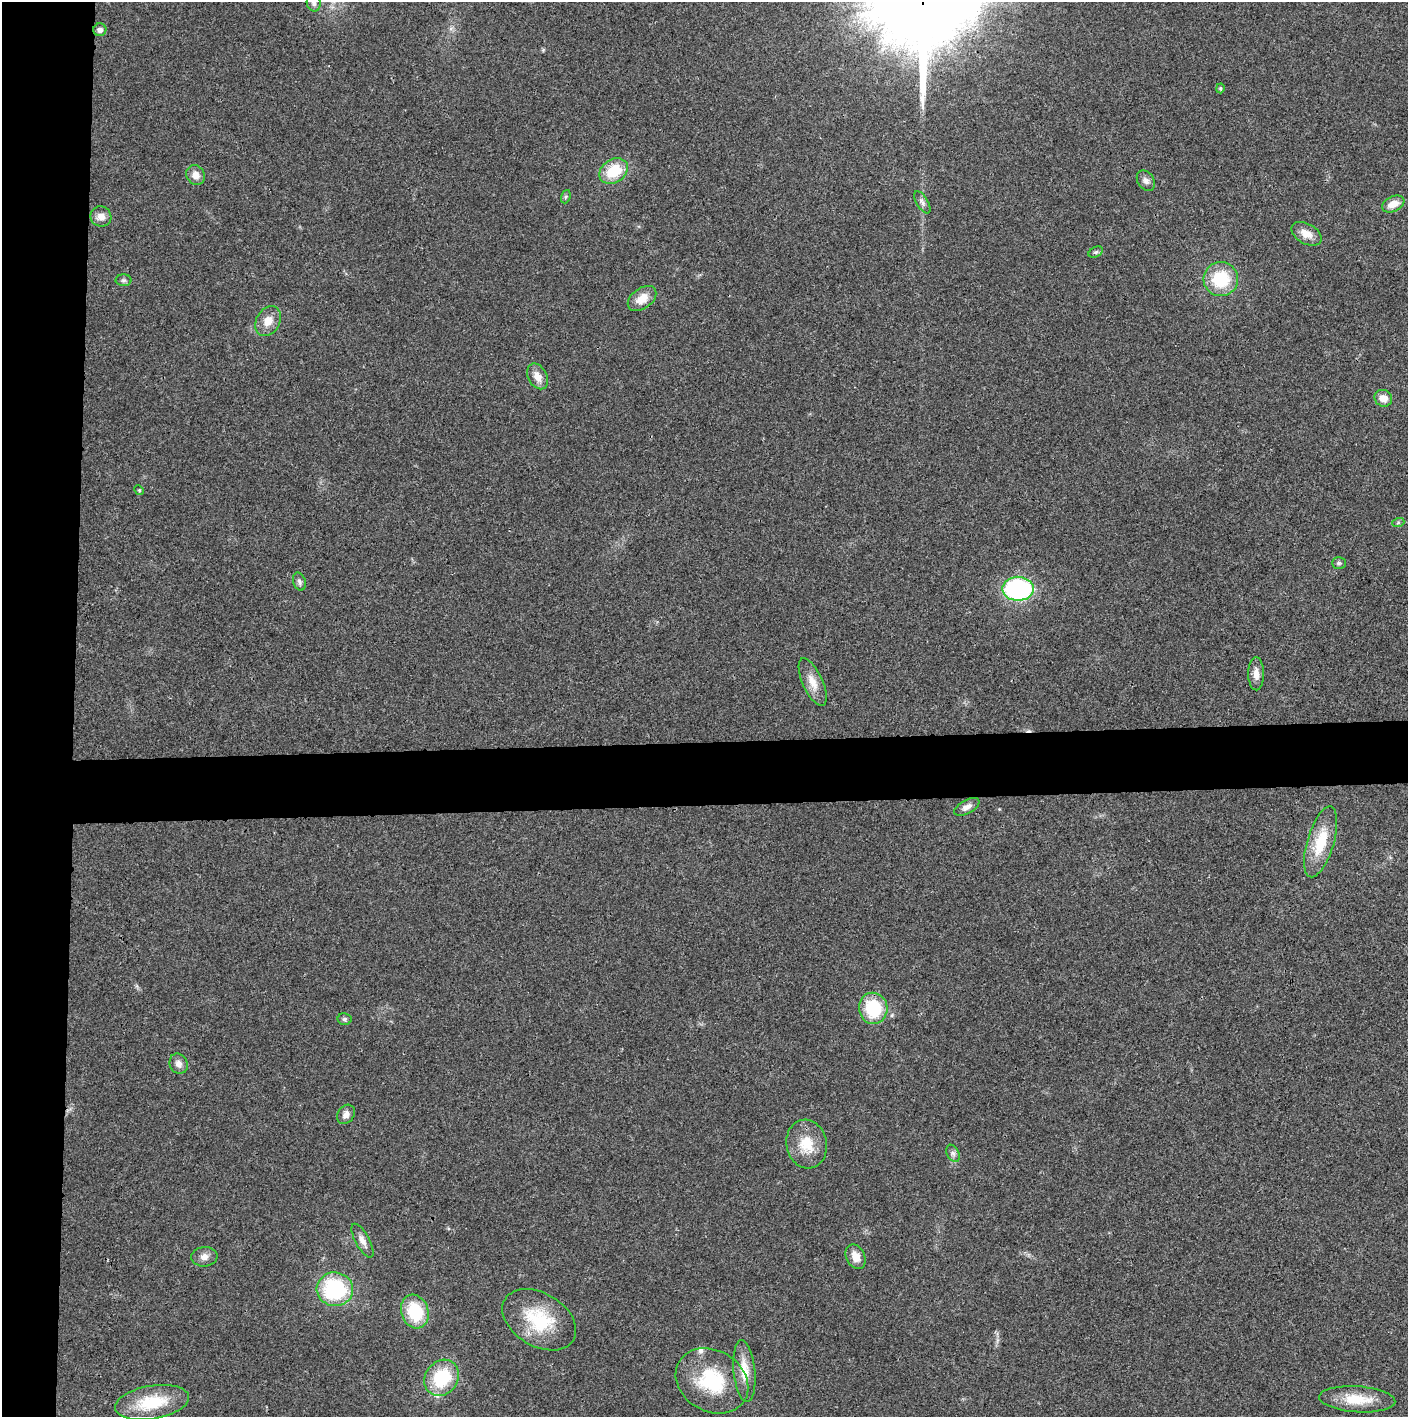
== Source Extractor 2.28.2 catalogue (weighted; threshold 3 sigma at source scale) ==
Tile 4 of 3 x 3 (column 1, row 2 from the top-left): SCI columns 4-1409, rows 1415-2829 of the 4221 x 4243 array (HDU 1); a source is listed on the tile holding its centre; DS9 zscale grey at full resolution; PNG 1410 x 1419 px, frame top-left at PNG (2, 2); each listed source drawn as its Kron ellipse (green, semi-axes under 4 px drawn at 4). Shown black and unused: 9% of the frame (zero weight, under 3 of 4 exposures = <1% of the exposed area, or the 3 px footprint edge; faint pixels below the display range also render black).
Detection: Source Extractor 2.28.2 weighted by HDU 2 'WHT'; one run over the whole footprint, this tile lists its part. Background 0.019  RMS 0.0051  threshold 0.023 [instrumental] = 3 sigma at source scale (4.5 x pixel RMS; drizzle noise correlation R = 1.50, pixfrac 1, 0.05/0.05 arcsec/px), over >= 5 px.
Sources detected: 46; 1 cosmic-ray / hot-pixel residue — neither listed nor drawn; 1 inside a brighter listed object's ellipse — not listed separately; the other 44 listed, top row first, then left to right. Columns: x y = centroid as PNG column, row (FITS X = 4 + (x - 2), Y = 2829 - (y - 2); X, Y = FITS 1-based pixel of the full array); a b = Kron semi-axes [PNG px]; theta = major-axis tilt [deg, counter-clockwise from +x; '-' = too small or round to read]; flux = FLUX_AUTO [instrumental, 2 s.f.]
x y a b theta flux
314 3 8 7 - 1.8
100 30 6 6 - 2.3
1220 88 5 4 - 0.74
614 171 15 11 34 16
196 175 10 9 - 4.3
1146 181 11 8 -54 2.3
566 197 7 4 70 0.85
922 202 12 5 -59 1.9
1393 204 12 7 25 6
101 216 10 10 - 4.1
1306 234 16 10 -30 5.2
1096 252 8 5 25 0.96
1221 279 17 17 - 23
124 280 8 6 0 1.2
642 299 16 10 37 6.9
268 321 16 12 59 6.2
537 376 14 9 -62 4.9
1383 398 9 8 - 4.7
139 490 5 4 - 0.54
1398 523 6 4 19 0.73
1339 563 7 5 -1 1.1
299 582 9 6 -73 1.7
1018 589 15 12 0 82
1256 674 16 8 -89 3.9
813 682 26 10 -65 6.8
967 807 14 6 29 3
1321 842 37 13 73 19
873 1008 15 14 - 26
344 1019 7 6 - 1.1
179 1064 10 8 -65 3
346 1114 10 8 53 2.9
807 1144 24 20 -79 14
953 1153 9 6 -63 1.6
362 1241 19 7 -62 3.5
204 1257 13 9 5 3.3
856 1257 13 9 -63 5.3
335 1289 18 17 - 46
415 1311 17 13 -72 23
539 1320 40 26 -31 30
744 1371 31 10 -84 10
442 1378 19 16 53 28
712 1381 38 30 -31 34
1357 1399 38 13 -4 14
152 1402 37 16 9 24
Isophote crosses this tile's border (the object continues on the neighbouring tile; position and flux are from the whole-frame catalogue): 1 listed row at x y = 314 3